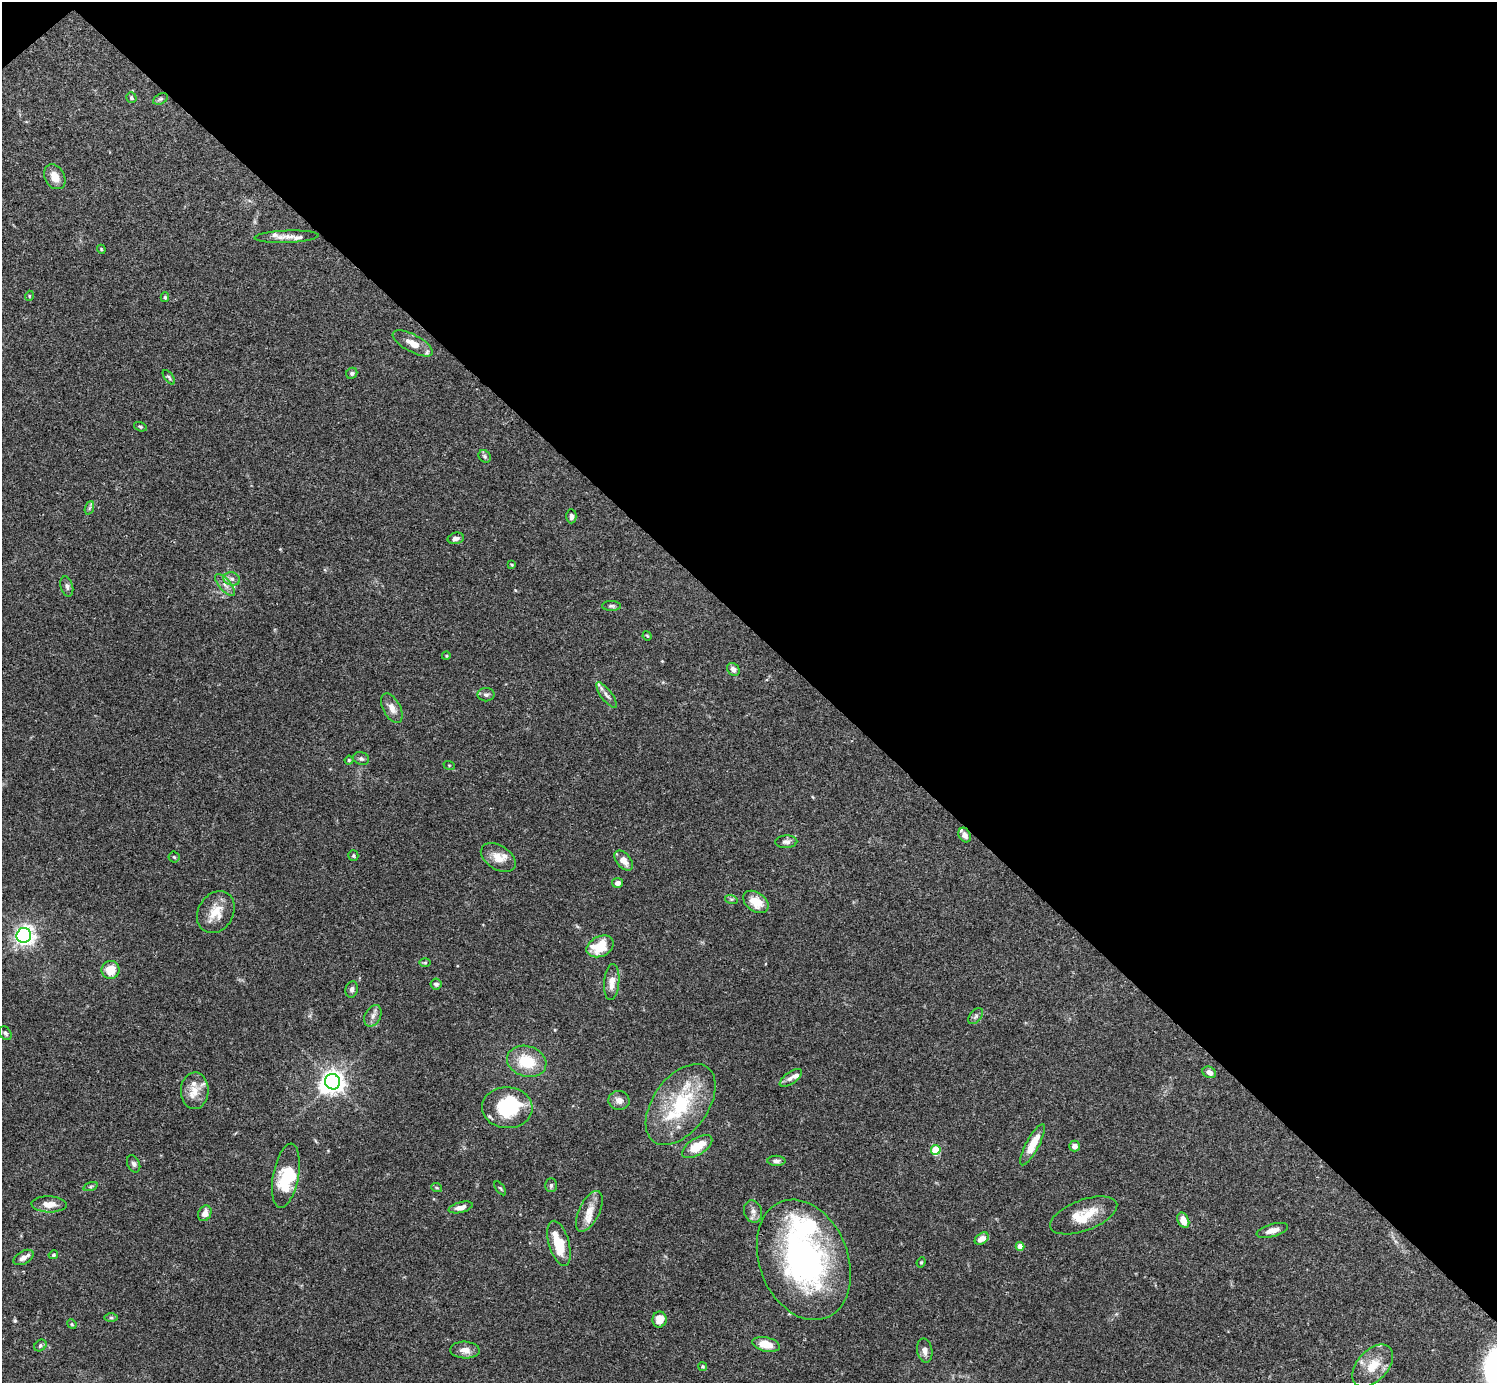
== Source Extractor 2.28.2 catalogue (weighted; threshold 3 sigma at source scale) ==
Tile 3 of 4 x 4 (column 3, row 1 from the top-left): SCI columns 2990-4484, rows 4302-5682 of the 5982 x 5981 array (HDU 1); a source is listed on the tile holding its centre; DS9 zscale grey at full resolution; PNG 1499 x 1385 px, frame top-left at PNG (2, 2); each listed source drawn as its Kron ellipse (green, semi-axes under 4 px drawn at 4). Shown black and unused: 46% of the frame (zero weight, under 3 of 4 exposures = <1% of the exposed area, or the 3 px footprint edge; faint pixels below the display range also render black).
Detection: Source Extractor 2.28.2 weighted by HDU 2 'WHT'; one run over the whole footprint, this tile lists its part. Background 0.0696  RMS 0.0032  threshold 0.0143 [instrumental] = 3 sigma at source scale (4.5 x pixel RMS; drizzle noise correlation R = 1.50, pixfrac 1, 0.05/0.05 arcsec/px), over >= 5 px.
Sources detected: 102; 3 inside a brighter object's white glare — neither listed nor drawn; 7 inside a brighter listed object's ellipse — not listed separately; the other 92 listed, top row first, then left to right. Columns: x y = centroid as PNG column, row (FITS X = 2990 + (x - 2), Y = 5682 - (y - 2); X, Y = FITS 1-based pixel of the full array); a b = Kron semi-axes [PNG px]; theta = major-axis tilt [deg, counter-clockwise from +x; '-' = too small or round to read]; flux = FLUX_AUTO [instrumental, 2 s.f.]
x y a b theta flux
131 98 5 5 - 0.68
160 99 8 5 26 0.55
55 177 13 10 -61 3.5
287 237 32 6 2 2.6
101 249 4 3 - 0.3
29 296 5 3 - 0.26
165 297 5 4 - 0.43
413 343 22 8 -28 4.3
352 373 6 5 - 0.57
169 377 8 4 -52 0.51
140 427 7 4 -20 0.41
485 456 7 5 -48 0.59
89 508 7 4 70 0.57
571 516 7 5 -89 1.1
456 538 8 5 12 1.3
512 565 4 3 - 0.3
232 579 8 6 -15 1.2
225 585 13 6 -50 1.7
67 586 10 6 -73 1
611 606 9 5 -1 0.68
647 636 5 4 - 0.31
446 656 4 3 - 0.27
733 669 7 5 -49 1.4
486 695 8 7 - 0.94
606 695 15 5 -53 1.4
392 708 16 8 -62 2.5
361 759 8 6 -16 0.86
349 760 4 4 - 0.37
449 765 6 4 -18 0.37
965 835 7 5 -60 2.1
786 842 11 6 3 1.1
353 856 5 5 - 0.51
174 857 5 5 - 0.47
498 858 19 12 -31 4.3
624 860 12 7 -50 3.1
617 883 5 5 - 1.5
731 899 6 4 -17 0.51
756 902 14 9 -35 5.3
216 912 22 17 59 5.9
24 935 7 7 - 110
600 946 14 10 26 9.3
425 963 6 4 0 0.37
111 970 9 9 - 5.7
612 982 18 7 85 3
436 984 5 5 - 0.94
352 989 8 6 79 1
373 1016 11 7 62 1.7
976 1016 9 5 49 0.81
5 1033 7 5 -56 0.76
527 1061 20 15 -17 10
1209 1072 7 5 -28 1.8
791 1078 13 6 36 1.4
332 1082 8 7 - 190
195 1091 18 14 88 4.6
619 1100 10 9 - 1.8
681 1104 46 27 54 24
507 1108 25 20 -2 20
1032 1145 23 6 62 6.2
697 1146 17 8 32 6.8
1074 1146 5 5 - 1.8
936 1150 5 5 - 13
776 1161 9 5 -1 0.91
134 1164 9 6 -64 0.82
286 1176 32 13 79 13
551 1185 7 5 89 0.62
90 1187 7 3 19 0.54
437 1188 5 3 - 0.38
500 1188 8 4 -54 0.45
49 1204 17 8 -2 3.1
461 1207 12 5 14 1.8
589 1211 22 10 64 4.3
753 1212 11 9 -72 1.7
205 1213 8 6 65 2.1
1084 1215 35 15 20 8.7
1183 1220 8 5 -65 3.2
1272 1230 16 6 16 2.1
982 1238 8 5 33 2.3
559 1243 23 10 -74 9.4
1020 1246 4 4 - 2.5
53 1255 5 4 - 0.45
24 1257 11 6 31 1.6
804 1260 62 44 -69 86
921 1262 5 4 - 0.39
111 1318 7 4 0 0.54
659 1320 8 7 - 4.1
72 1324 5 4 - 0.37
766 1344 14 7 -12 5.4
40 1346 6 5 - 0.56
465 1350 15 8 -3 2.4
925 1351 12 7 -80 1.7
703 1366 4 4 - 0.37
1373 1366 25 15 47 7